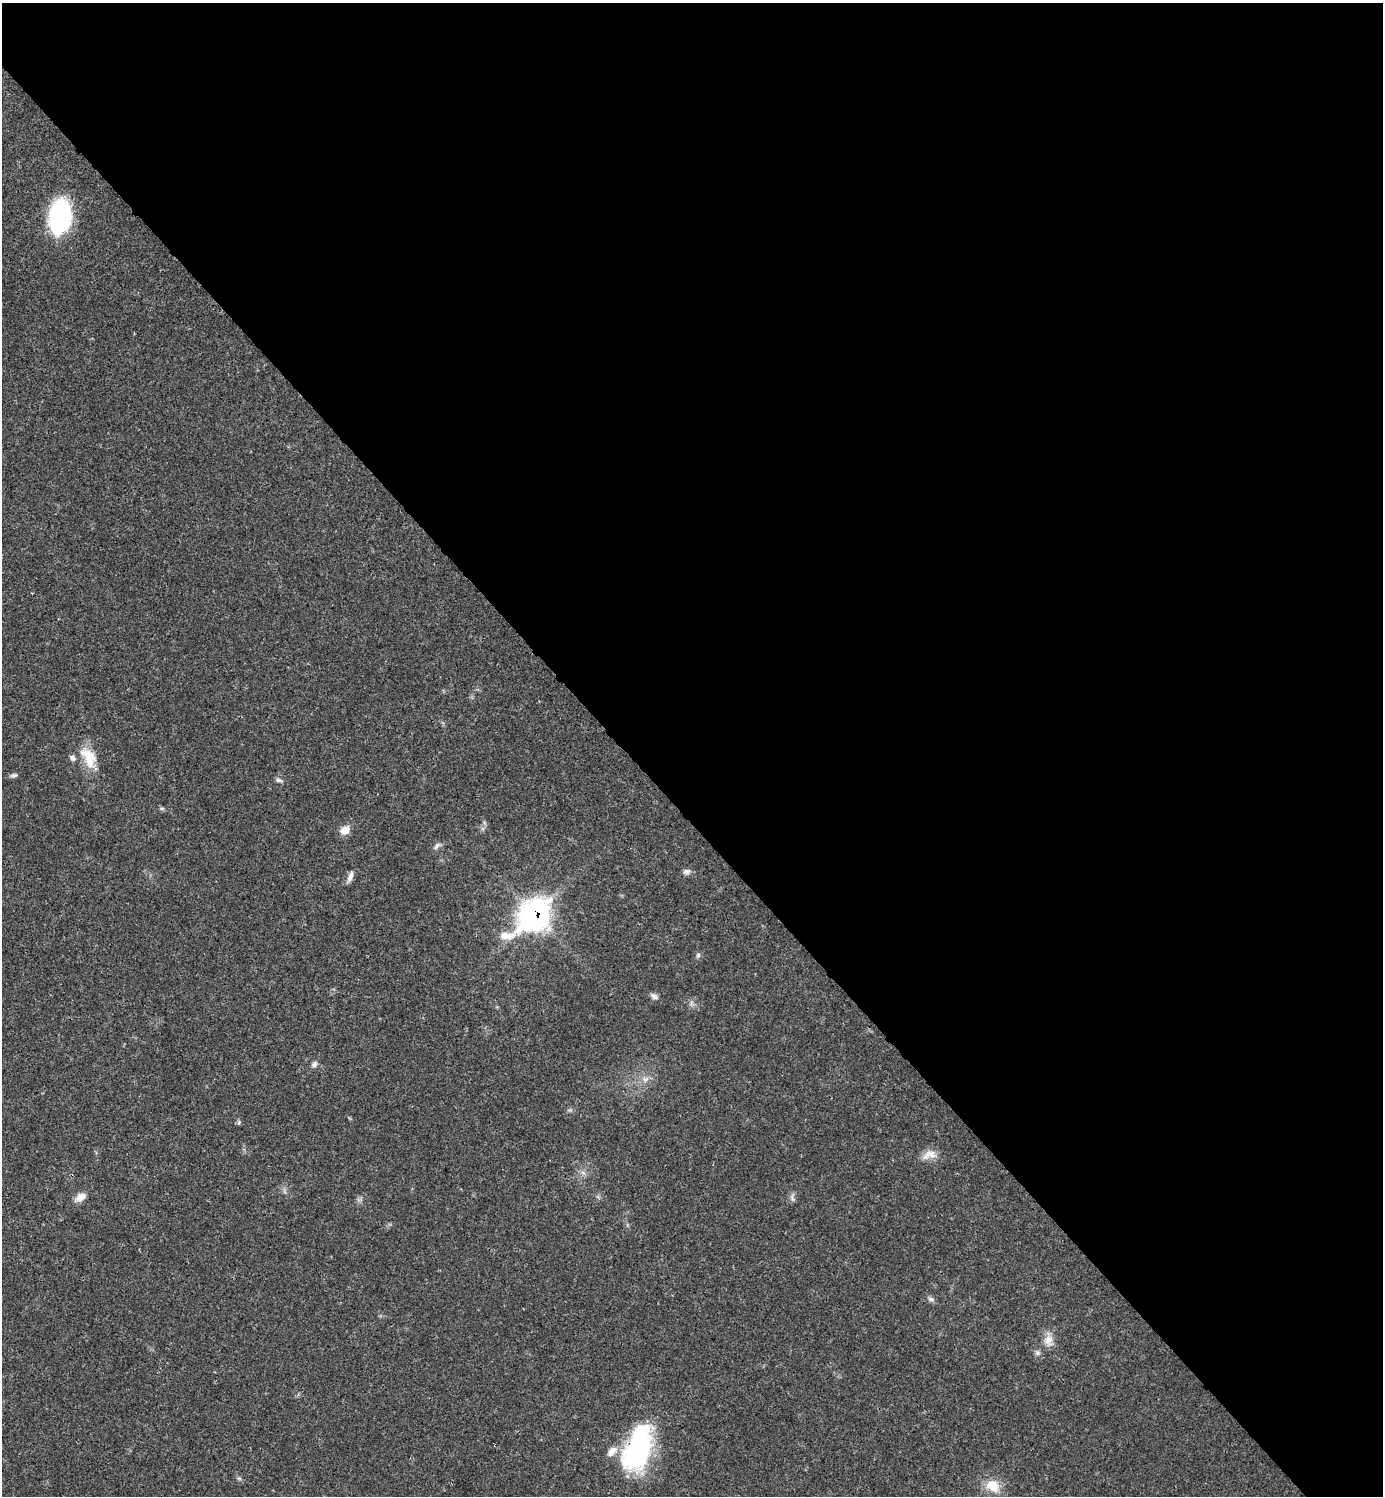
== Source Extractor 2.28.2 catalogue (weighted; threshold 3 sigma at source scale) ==
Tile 8 of 4 x 4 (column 4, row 2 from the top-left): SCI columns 4443-5823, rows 2989-4482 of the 5980 x 5981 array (HDU 1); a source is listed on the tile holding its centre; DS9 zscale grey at full resolution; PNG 1385 x 1498 px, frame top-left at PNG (2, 3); no overlay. Shown black and unused: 55% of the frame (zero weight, under 3 of 4 exposures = <1% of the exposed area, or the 3 px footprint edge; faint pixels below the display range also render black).
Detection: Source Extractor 2.28.2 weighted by HDU 2 'WHT'; one run over the whole footprint, this tile lists its part. Background 0.0194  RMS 0.0023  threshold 0.0102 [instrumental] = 3 sigma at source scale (4.5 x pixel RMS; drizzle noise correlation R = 1.50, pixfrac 1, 0.05/0.05 arcsec/px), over >= 5 px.
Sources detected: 25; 1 cosmic-ray / hot-pixel residue — not listed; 2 inside a brighter listed object's ellipse — not listed separately; the other 22 listed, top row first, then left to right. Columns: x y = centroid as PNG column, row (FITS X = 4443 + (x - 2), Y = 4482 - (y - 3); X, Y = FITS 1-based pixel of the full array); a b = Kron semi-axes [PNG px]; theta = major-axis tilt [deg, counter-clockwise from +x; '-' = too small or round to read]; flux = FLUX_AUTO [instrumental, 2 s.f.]
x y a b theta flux
60 217 30 19 82 33
89 757 31 16 -62 5.6
14 775 11 4 7 0.54
279 780 9 5 -8 0.6
162 808 6 4 18 0.32
345 830 11 8 29 2.4
437 846 11 5 48 0.74
686 872 10 7 4 0.86
350 877 14 6 67 1.1
534 915 18 12 41 160
698 955 8 4 54 0.41
654 996 10 7 -39 0.84
314 1064 8 6 59 0.74
645 1079 10 6 16 1.1
929 1155 21 10 19 2.2
81 1197 14 9 29 1.9
792 1198 10 3 -79 0.51
931 1299 9 5 -15 0.65
1048 1339 14 10 45 2.1
1037 1353 8 6 -45 0.62
638 1448 51 26 70 33
992 1486 18 13 -33 4.4
Overlapping masked pixels (flux is a lower limit): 2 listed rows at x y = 534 915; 638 1448